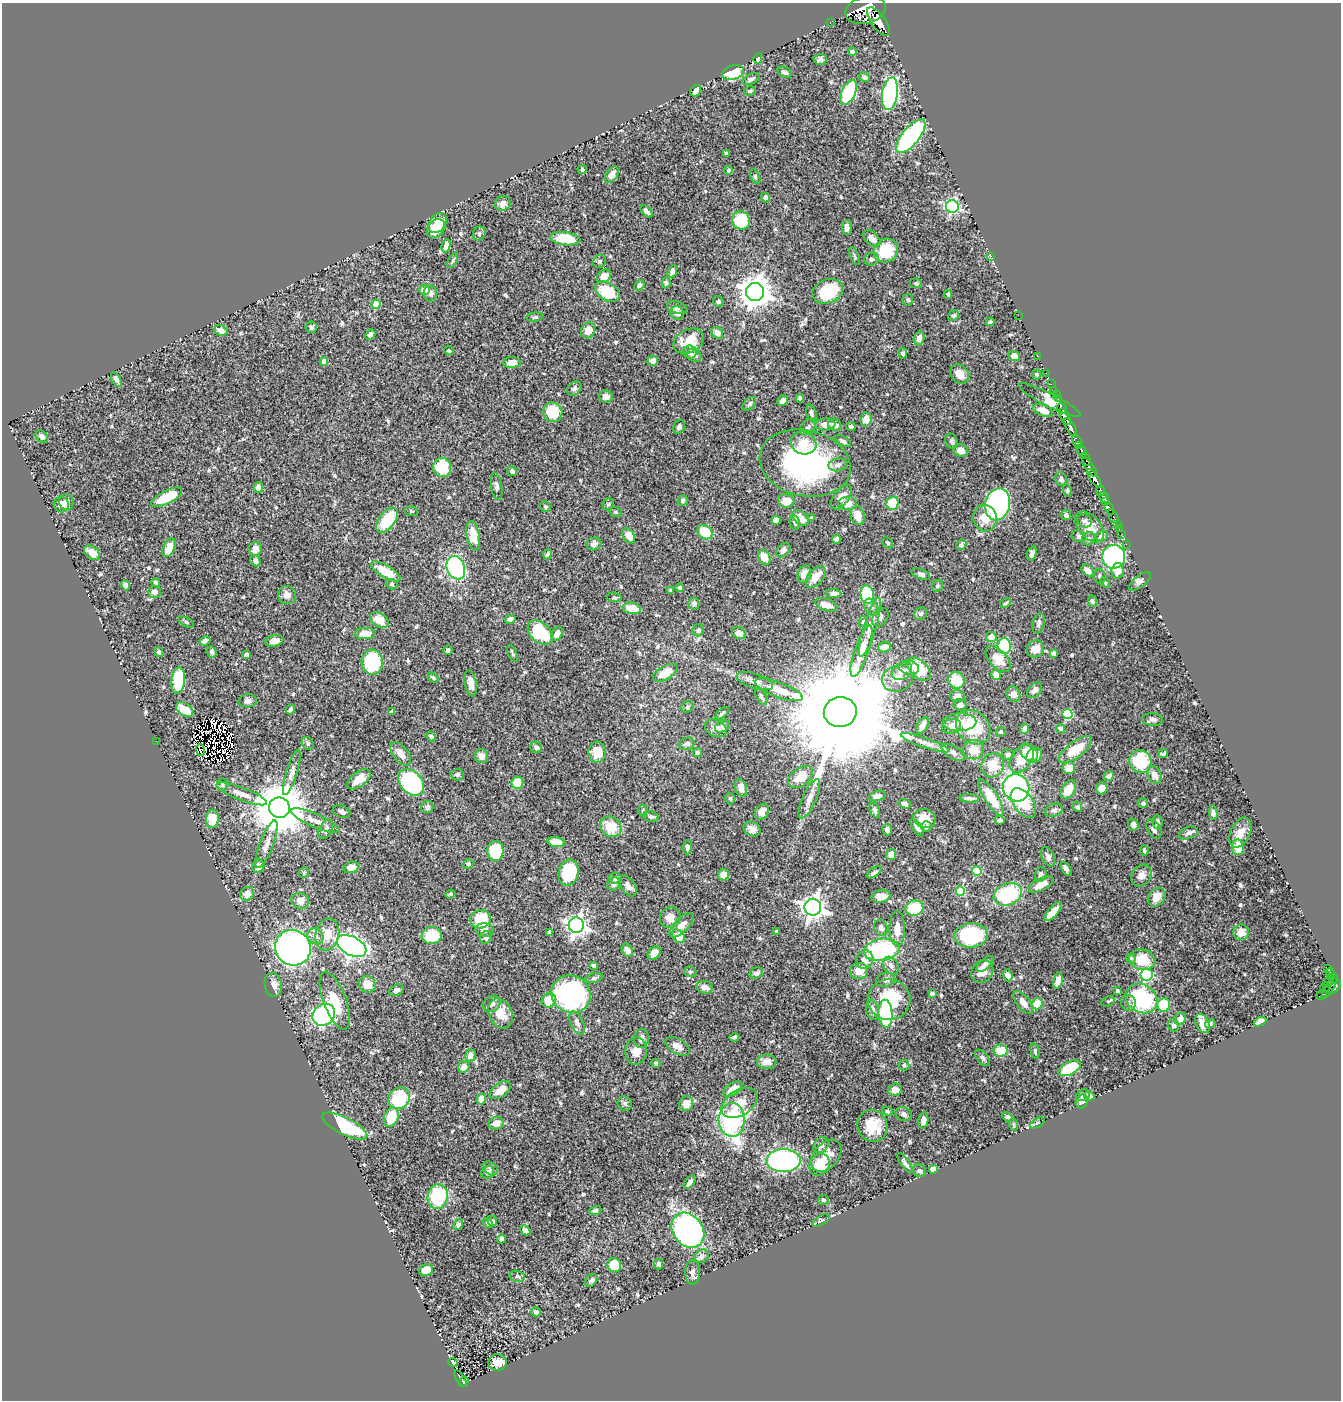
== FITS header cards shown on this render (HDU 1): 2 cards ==
NAXIS1  =                 1339
NAXIS2  =                 1398

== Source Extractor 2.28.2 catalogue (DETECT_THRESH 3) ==
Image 1339 x 1398 px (HDU 1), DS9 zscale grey, 1 PNG px = 1 image px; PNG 1343 x 1402 px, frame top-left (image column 1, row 1398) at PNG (2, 3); each listed source drawn as its Kron ellipse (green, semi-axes under 4 px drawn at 4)
Background 0.665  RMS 0.014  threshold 0.0411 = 3 sigma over >= 5 px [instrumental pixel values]
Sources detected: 617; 9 with non-positive FLUX_AUTO (blend fragments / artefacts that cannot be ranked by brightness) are neither listed nor drawn; of the other 608, the 500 brightest by FLUX_AUTO listed and drawn (108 fainter detections omitted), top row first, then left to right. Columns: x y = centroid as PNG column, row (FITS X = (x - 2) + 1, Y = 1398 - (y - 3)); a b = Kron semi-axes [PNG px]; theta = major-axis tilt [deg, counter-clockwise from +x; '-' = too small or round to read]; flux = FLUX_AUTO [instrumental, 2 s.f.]
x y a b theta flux
865 10 20 13 14 4800
830 22 3 2 - 14
878 22 17 7 -54 2400
852 51 4 4 - 2.6
758 58 5 4 - 2.8
820 59 6 5 - 2.8
785 72 7 5 -31 2.9
733 73 11 7 17 27
864 77 6 4 -32 2.5
751 79 9 5 26 2.5
696 91 6 5 - 7.5
750 91 6 4 15 1.5
848 92 13 7 64 64
890 94 16 7 81 170
911 136 20 8 51 140
726 153 3 3 - 1.4
582 169 5 4 - 1.8
728 170 4 4 - 1.7
612 174 9 5 57 5.2
755 176 8 4 -64 1.3
765 198 5 4 - 2.4
503 203 8 7 - 5.7
952 207 6 6 - 180
647 211 7 4 -47 3.8
741 220 9 9 - 39
438 223 11 8 52 16
847 227 7 5 -90 4
436 229 10 8 50 21
479 233 7 6 - 2.1
872 238 10 6 -41 8.1
565 239 15 6 -8 28
446 246 7 4 75 5.4
886 251 13 11 37 40
855 256 10 3 -68 1.8
991 256 3 2 - 5.3
871 259 7 6 - 2.9
453 260 8 3 61 1.5
600 261 7 6 - 1.9
672 271 6 4 66 5.7
604 276 8 6 38 11
666 283 5 4 - 1.6
916 283 6 5 - 1.6
639 285 5 4 - 2.7
425 290 5 5 - 12
828 291 16 12 22 48
607 292 13 8 -31 38
755 292 9 9 - 1400
430 294 8 6 -76 2.8
948 294 4 3 - 1.7
908 300 6 5 - 1.8
718 302 6 5 - 1.9
376 304 4 4 - 24
677 308 10 6 -18 4.5
677 313 7 6 - 4.5
954 315 5 5 - 1.7
1018 315 2 2 - 46
535 317 8 4 6 1.7
990 322 4 3 - 2
311 327 6 5 - 1.8
588 330 8 6 61 12
221 331 7 5 -28 6.4
717 333 6 5 - 5
370 334 5 4 - 3.6
919 338 7 5 73 6.2
689 341 16 11 28 21
449 351 5 4 - 1.4
690 352 6 6 - 3.7
903 353 5 4 - 1.8
694 355 8 6 -28 4.1
1014 356 5 5 - 7
1038 356 2 2 - 8.4
324 361 4 4 - 5.4
653 361 5 5 - 5
512 362 9 5 3 8
1046 373 2 2 - 8.9
960 374 10 8 -52 8.9
1037 374 5 5 - 1.7
116 379 8 4 -62 3.3
1051 384 2 2 - 8.3
574 388 8 6 42 2.8
1053 390 2 2 - 11
1056 395 3 2 - 22
606 396 7 6 - 5.3
800 398 4 4 - 2.3
1058 399 2 2 - 9.3
1049 400 35 6 -27 33
783 401 6 4 44 4.9
749 404 8 5 45 2.3
1062 409 5 2 - 55
1043 410 10 5 -21 9.5
553 412 10 9 - 30
811 413 9 5 -75 2.8
1065 417 9 4 -63 630
866 419 7 5 87 9.9
825 424 10 6 3 7.3
835 425 7 6 - 3.7
679 427 7 5 63 2.4
808 427 9 6 48 3.4
851 427 4 3 - 2.1
1071 428 10 3 -61 820
42 437 7 5 -47 2.8
1077 440 7 3 -55 67
843 441 9 4 -28 3.1
952 441 7 6 - 2.3
804 443 13 11 -21 15
1079 445 4 3 - 130
961 450 7 6 - 7.4
1082 451 6 3 -62 370
1086 459 7 3 -66 230
805 463 46 33 -13 190
838 465 9 6 13 3.2
442 467 10 9 - 41
1090 468 11 4 -53 310
512 471 5 4 - 3.7
1094 478 11 4 -56 1000
1061 479 7 6 - 2.6
497 486 14 5 -81 3.4
258 487 5 4 - 4.9
1067 490 6 4 -78 1.5
1101 491 5 3 - 170
167 497 17 6 27 32
841 497 14 7 54 10
1104 497 6 4 -59 450
683 500 5 4 - 1.6
786 501 8 6 -3 13
66 502 8 7 - 4.7
1106 502 4 3 - 220
892 503 6 6 - 35
608 504 6 5 - 1.5
848 504 9 6 0 9.4
998 504 16 12 77 160
61 505 8 7 - 8.7
545 507 6 5 - 1.6
1109 508 6 3 -69 130
411 511 6 5 - 1.4
616 512 6 4 -20 1.3
1066 515 5 5 - 2.4
858 516 9 7 -80 11
1113 516 8 3 -62 80
800 518 9 6 -45 15
812 518 4 3 - 1.6
985 518 13 12 - 15
387 520 14 8 53 39
776 520 4 4 - 2.8
1085 521 7 6 - 2.7
795 523 7 5 -76 2.4
1117 524 3 2 - 27
1090 527 18 11 -49 10
1119 528 3 2 - 17
705 532 8 6 -38 31
1121 534 2 2 - 7.1
473 536 15 6 -78 13
629 536 8 5 -58 10
1079 536 7 5 -6 1.9
1102 536 6 5 - 3.5
837 539 4 4 - 5
1088 539 7 6 - 1.9
888 543 6 4 -47 1.4
594 544 7 6 - 3.8
1126 544 2 2 - 6.4
961 545 5 5 - 2.1
169 548 10 5 66 17
255 549 7 6 - 7
783 550 8 6 44 4.4
92 553 9 6 -37 9.5
1032 553 7 4 70 4.4
547 554 5 4 - 2
764 557 8 6 -65 11
1114 557 12 11 - 140
255 561 6 5 - 3.3
456 568 12 9 -69 100
1088 570 7 5 -48 5.4
386 571 16 6 -30 23
1118 571 8 6 77 8.8
804 574 9 6 75 12
921 574 10 5 -23 3.2
816 577 12 7 49 12
1100 577 7 6 - 2
1140 581 13 5 39 3.2
156 582 4 4 - 1.7
1105 582 6 4 -47 1.5
392 584 6 5 - 1.5
126 585 5 4 - 3.5
937 586 6 5 - 1.5
680 588 4 3 - 1.6
670 591 4 3 - 1.5
155 592 6 5 - 4.3
834 593 7 4 -2 4.3
287 595 9 9 - 5.4
867 595 9 6 -82 43
614 597 7 4 -5 1.4
1092 601 6 4 -69 1.8
694 603 6 5 - 3.1
1005 603 6 3 28 1.4
826 605 12 6 -18 7.5
871 607 9 6 -59 4
632 608 9 5 -10 15
921 614 7 6 - 2.7
880 617 10 7 53 3.8
510 619 5 4 - 3.7
379 620 10 6 -32 13
186 622 8 4 -28 1.7
863 622 5 4 - 1.5
1039 623 10 5 76 3.1
870 627 31 6 73 11
698 630 6 5 - 2.7
540 633 15 9 -42 62
739 633 7 5 -30 5.5
365 634 10 5 2 11
557 634 7 5 65 6.3
991 637 5 5 - 8
205 641 6 4 22 3.7
274 641 9 5 14 6.6
1004 646 8 6 -82 61
884 647 6 5 - 7.8
1035 649 9 8 - 9.4
448 650 5 4 - 2.6
861 651 27 7 71 14
159 652 5 4 - 2.1
212 652 6 5 - 2.5
513 653 9 4 -65 1.4
1054 653 4 4 - 4.6
247 655 4 4 - 7.9
998 659 16 8 -48 13
372 662 12 10 -84 66
909 668 10 6 -9 5.3
919 669 14 8 -44 33
902 671 11 8 31 5.5
665 673 13 7 30 18
996 675 5 4 - 8.3
433 678 6 4 -39 1.4
898 679 16 13 16 11
956 680 8 8 - 19
178 681 13 6 83 39
755 681 19 7 -17 6.2
471 683 13 5 -79 7.8
779 690 25 7 -20 16
1034 690 9 6 47 4
1013 694 8 6 -63 5.9
957 696 7 6 - 4.5
761 697 9 4 -62 2
248 701 9 6 3 3.8
960 705 6 6 - 4.1
687 707 6 5 - 2.1
185 710 9 6 -33 14
290 710 5 3 - 2.9
392 712 4 4 - 2.2
840 712 16 15 - 39000
722 713 8 3 41 1.9
1067 714 5 5 - 56
1152 719 10 6 -5 3.5
960 722 16 9 1 10
722 726 8 5 28 3.3
922 726 9 5 62 5.4
952 726 10 7 17 7
973 727 19 15 -45 42
716 728 11 8 -26 5.8
1024 729 5 4 - 4.5
1060 729 5 4 - 2.4
1001 732 5 5 - 1.5
431 736 5 4 - 2.5
156 741 2 2 - 3.7
308 743 7 5 -52 1.9
925 743 26 5 -19 6.9
687 744 7 6 - 4
536 747 6 5 - 3
200 750 6 2 -70 2.8
973 750 11 9 12 15
1075 750 20 8 37 21
597 752 10 9 - 14
697 752 5 4 - 1.9
953 752 13 6 -32 4.4
1029 752 10 7 -43 15
401 754 13 7 -53 8.9
1163 754 5 3 - 1.8
1008 755 6 5 - 2.5
1034 755 8 6 42 12
481 756 7 6 - 7
1022 759 15 10 53 23
1140 761 11 11 - 42
993 765 12 11 - 19
1069 768 6 6 - 8.7
292 772 24 5 73 6.1
457 775 7 6 - 2.4
1155 775 9 6 -63 6.9
1109 776 5 4 - 3.6
800 777 14 9 38 11
359 779 13 7 38 13
411 782 15 11 -46 120
517 783 6 6 - 26
222 785 6 5 - 1.6
741 788 9 6 -71 6.2
1016 788 14 13 - 150
1102 788 6 5 - 7.6
1068 790 10 6 57 14
242 794 27 6 -21 9.3
877 796 9 5 17 4.3
991 797 21 6 -57 27
730 798 6 4 -73 1.6
969 798 10 3 -4 3
809 799 21 7 66 6.8
1023 803 17 10 -53 27
1143 803 5 4 - 1.4
904 804 6 4 -20 3.4
427 807 6 6 - 2.4
1078 807 5 4 - 2.3
279 808 10 10 - 5700
643 810 6 4 89 1.5
875 810 8 5 -69 2.5
1054 810 9 6 20 3.2
342 812 9 6 -20 3.1
762 812 8 6 58 5.7
1213 813 7 4 -82 2.5
651 817 7 5 -13 2.2
212 819 9 6 88 17
925 819 11 9 -16 11
999 820 5 4 - 2.7
315 821 26 6 -23 8.8
1157 822 7 5 -87 2.8
1133 825 6 5 - 4.4
926 826 5 5 - 1.9
611 827 11 9 -41 21
917 828 10 4 -56 3.6
326 829 10 6 62 4
752 829 9 7 -27 5.3
1154 829 10 6 -62 3.6
887 830 6 4 -72 2.7
1240 832 16 9 64 8.7
1189 833 10 6 21 3
556 842 8 5 -9 25
266 844 25 6 69 7.8
687 847 7 4 84 2.8
1238 847 8 6 -84 15
1144 850 5 3 - 1.4
495 851 10 8 -87 44
891 855 5 5 - 8.7
1048 857 10 6 -66 3.8
468 864 5 4 - 1.7
258 866 7 5 68 5.8
351 867 8 5 15 6.3
1066 869 7 4 -61 2.8
977 871 5 4 - 42
874 872 9 4 35 2.5
304 873 6 5 - 1.3
569 873 13 10 77 51
1041 874 7 5 73 2.7
724 875 5 5 - 10
1141 875 11 9 52 6.8
615 878 6 5 - 3.1
614 884 7 6 - 2.9
1041 884 14 6 27 10
628 886 11 6 -57 4.7
960 891 5 4 - 37
247 894 7 6 - 8.6
450 894 5 4 - 1.4
1008 894 14 11 22 66
881 896 9 6 12 8.2
1157 897 10 8 50 9.1
300 901 9 7 -17 7.9
813 907 8 8 - 670
914 908 9 7 12 33
1053 912 12 5 47 9.3
670 918 11 10 - 7.8
480 919 10 9 - 34
576 925 8 7 - 460
682 925 16 7 45 7
881 928 8 6 -70 3.6
897 929 18 7 -89 9.7
485 930 9 7 -8 5.9
776 931 3 3 - 1.4
549 932 4 3 - 2.3
1241 932 8 8 - 8.5
327 935 16 11 78 14
432 935 10 8 6 34
971 935 16 12 2 83
315 936 8 7 - 5.3
678 936 7 5 -51 12
486 937 6 5 - 3.1
352 946 16 9 -27 350
293 948 18 17 - 340
627 950 7 5 -61 5.5
882 950 18 11 10 110
654 953 7 5 50 7.1
1131 958 5 4 - 1.6
865 960 9 8 - 8.7
1142 960 13 10 -15 27
985 964 10 5 42 4
594 965 4 3 - 1.8
891 966 10 7 -54 4.5
1328 969 4 3 - 61
859 971 9 8 - 12
690 972 6 5 - 1.7
982 972 12 10 48 9.2
1330 972 4 3 - 72
756 973 7 5 19 2.7
1008 975 6 5 - 4
1146 975 6 6 - 110
1332 977 3 3 - 100
594 978 8 5 15 2
885 980 9 7 12 3.5
1058 980 8 4 79 6.5
1328 981 5 2 - 67
367 984 8 8 - 12
273 985 12 8 -80 5.9
705 987 8 6 -11 5.7
1325 987 6 3 57 100
1330 987 14 4 59 250
1335 987 8 4 52 370
396 990 7 5 27 3.3
1117 991 3 3 - 1.4
932 993 4 3 - 2.3
571 994 20 18 -30 150
1321 995 6 4 35 42
1142 999 17 14 -33 80
549 1000 7 6 - 16
889 1000 21 20 - 50
335 1001 30 11 -69 23
1108 1001 7 4 21 1.4
1023 1003 14 6 -52 7.3
1128 1003 8 7 - 3
492 1004 9 7 40 3.5
1037 1004 5 5 - 19
1164 1005 7 6 - 30
873 1010 10 6 -77 4.8
500 1013 16 11 -66 16
886 1014 14 7 -87 64
324 1015 12 10 43 110
1180 1019 6 5 - 5.3
1260 1022 6 4 27 7.4
577 1023 12 6 -64 4.2
1203 1023 10 6 -66 9.6
1210 1024 5 4 - 1.9
1173 1025 6 5 - 2.2
734 1037 5 3 - 2.1
641 1038 9 7 82 4.3
678 1046 13 7 -31 7.8
636 1051 13 10 83 9.1
1000 1051 7 6 - 19
1035 1051 8 4 -76 1.5
470 1055 6 5 - 5.5
983 1058 9 5 -49 2.5
767 1062 9 7 1 7.2
656 1063 5 4 - 2
904 1065 5 5 - 2.1
464 1067 6 5 - 5.3
1069 1068 12 6 27 52
733 1089 11 6 36 11
500 1090 12 6 35 12
895 1090 7 6 - 8.5
1083 1095 7 6 - 2.2
1089 1096 5 4 - 5.1
399 1098 11 10 - 53
481 1099 5 4 - 15
1082 1101 7 5 64 6
625 1103 7 7 - 2.4
686 1103 7 6 - 8.1
739 1103 20 12 33 16
887 1111 5 4 - 1.3
904 1114 8 6 -27 3.7
391 1117 10 7 68 32
1007 1117 6 4 -23 2.4
732 1120 17 13 -88 180
923 1120 8 5 85 4.8
496 1123 8 6 16 8.7
1037 1123 8 4 28 1.7
1014 1125 6 4 -71 1.4
345 1126 25 8 -26 60
872 1126 16 15 - 24
821 1145 9 6 45 3
826 1156 18 12 50 13
783 1161 17 11 1 150
905 1163 12 4 -54 2.7
819 1165 11 10 - 17
491 1169 8 6 -37 2.7
934 1169 4 4 - 8.5
919 1171 7 6 - 2.2
488 1172 7 6 - 4
690 1182 8 4 53 3.7
438 1197 12 10 76 61
823 1200 5 5 - 1.5
595 1210 6 4 20 2.1
821 1220 10 4 31 1.8
492 1221 5 4 - 2.9
488 1223 6 4 -40 1.9
458 1224 6 4 66 2.2
525 1230 6 4 -47 4.8
688 1230 19 15 -53 250
501 1239 4 4 - 3.3
702 1256 7 6 - 3.5
658 1264 5 4 - 1.8
614 1265 7 6 - 24
426 1270 7 5 20 11
692 1272 12 7 -89 4.3
517 1276 7 5 -14 2.1
591 1280 7 5 46 2.5
536 1312 5 4 - 2.8
453 1362 5 3 - 1.4
498 1362 9 8 - 9.9
460 1378 9 3 -57 110
464 1382 5 4 - 110
At the frame edge (FLAGS 8, measured only in part): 1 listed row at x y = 865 10
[108 fainter detections neither listed nor drawn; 9 non-positive-flux detections neither listed nor drawn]